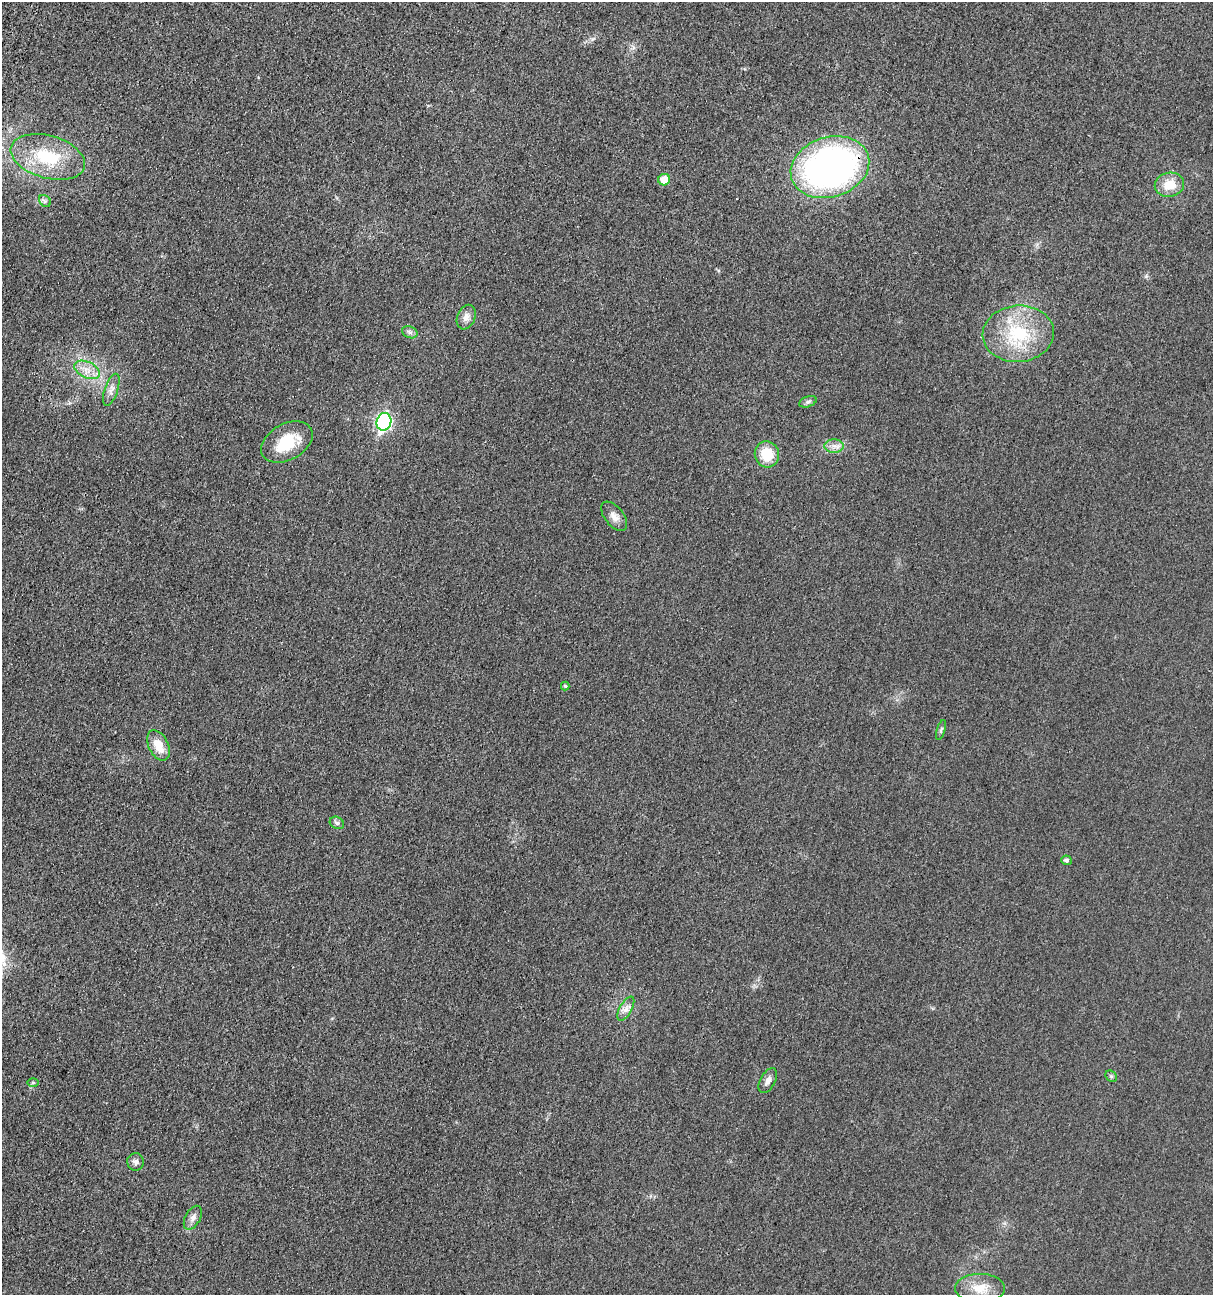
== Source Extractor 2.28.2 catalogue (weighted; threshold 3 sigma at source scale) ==
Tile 11 of 4 x 4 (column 3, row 3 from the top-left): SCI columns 2846-4056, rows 1468-2760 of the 5538 x 5518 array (HDU 1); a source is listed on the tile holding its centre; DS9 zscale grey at full resolution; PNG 1215 x 1297 px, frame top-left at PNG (2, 2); each listed source drawn as its Kron ellipse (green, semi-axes under 4 px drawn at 4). Shown black and unused: <1% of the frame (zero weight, under 3 of 4 exposures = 11% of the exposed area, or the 3 px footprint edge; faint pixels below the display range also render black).
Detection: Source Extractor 2.28.2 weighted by HDU 2 'WHT'; one run over the whole footprint, this tile lists its part. Background 0.0292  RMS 0.0053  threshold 0.024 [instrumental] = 3 sigma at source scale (4.5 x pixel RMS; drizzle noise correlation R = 1.50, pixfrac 1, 0.05/0.05 arcsec/px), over >= 5 px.
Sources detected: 29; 1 inside a brighter listed object's ellipse — not listed separately; the other 28 listed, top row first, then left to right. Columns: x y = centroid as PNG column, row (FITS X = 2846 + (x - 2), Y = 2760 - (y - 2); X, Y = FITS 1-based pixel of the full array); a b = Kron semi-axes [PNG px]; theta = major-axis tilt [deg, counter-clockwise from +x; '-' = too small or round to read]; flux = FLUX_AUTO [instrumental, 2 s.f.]
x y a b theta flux
48 157 38 21 -16 31
830 167 40 30 18 200
664 180 6 5 - 8.9
1169 185 15 12 11 9
45 201 7 5 -46 1.1
466 317 13 9 67 3.3
410 332 8 6 -22 1.5
1018 334 36 28 5 33
87 370 14 8 -25 5.2
111 390 17 6 71 3.1
808 402 9 5 20 1.3
384 422 9 7 72 110
287 442 27 18 28 20
834 446 9 6 0 2.8
767 454 13 12 - 13
614 516 17 9 -52 3.8
565 686 4 4 - 0.7
941 730 10 4 73 1.1
158 745 16 10 -63 8.9
337 823 7 6 - 1.3
1066 860 5 5 - 1.4
626 1009 13 6 61 2.8
1111 1076 6 5 - 0.93
768 1081 13 7 61 2.7
33 1083 6 4 1 0.64
135 1162 9 8 - 1.9
193 1218 13 7 61 3
980 1288 25 14 -1 11
Overlapping masked pixels (flux is a lower limit): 1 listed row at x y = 830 167